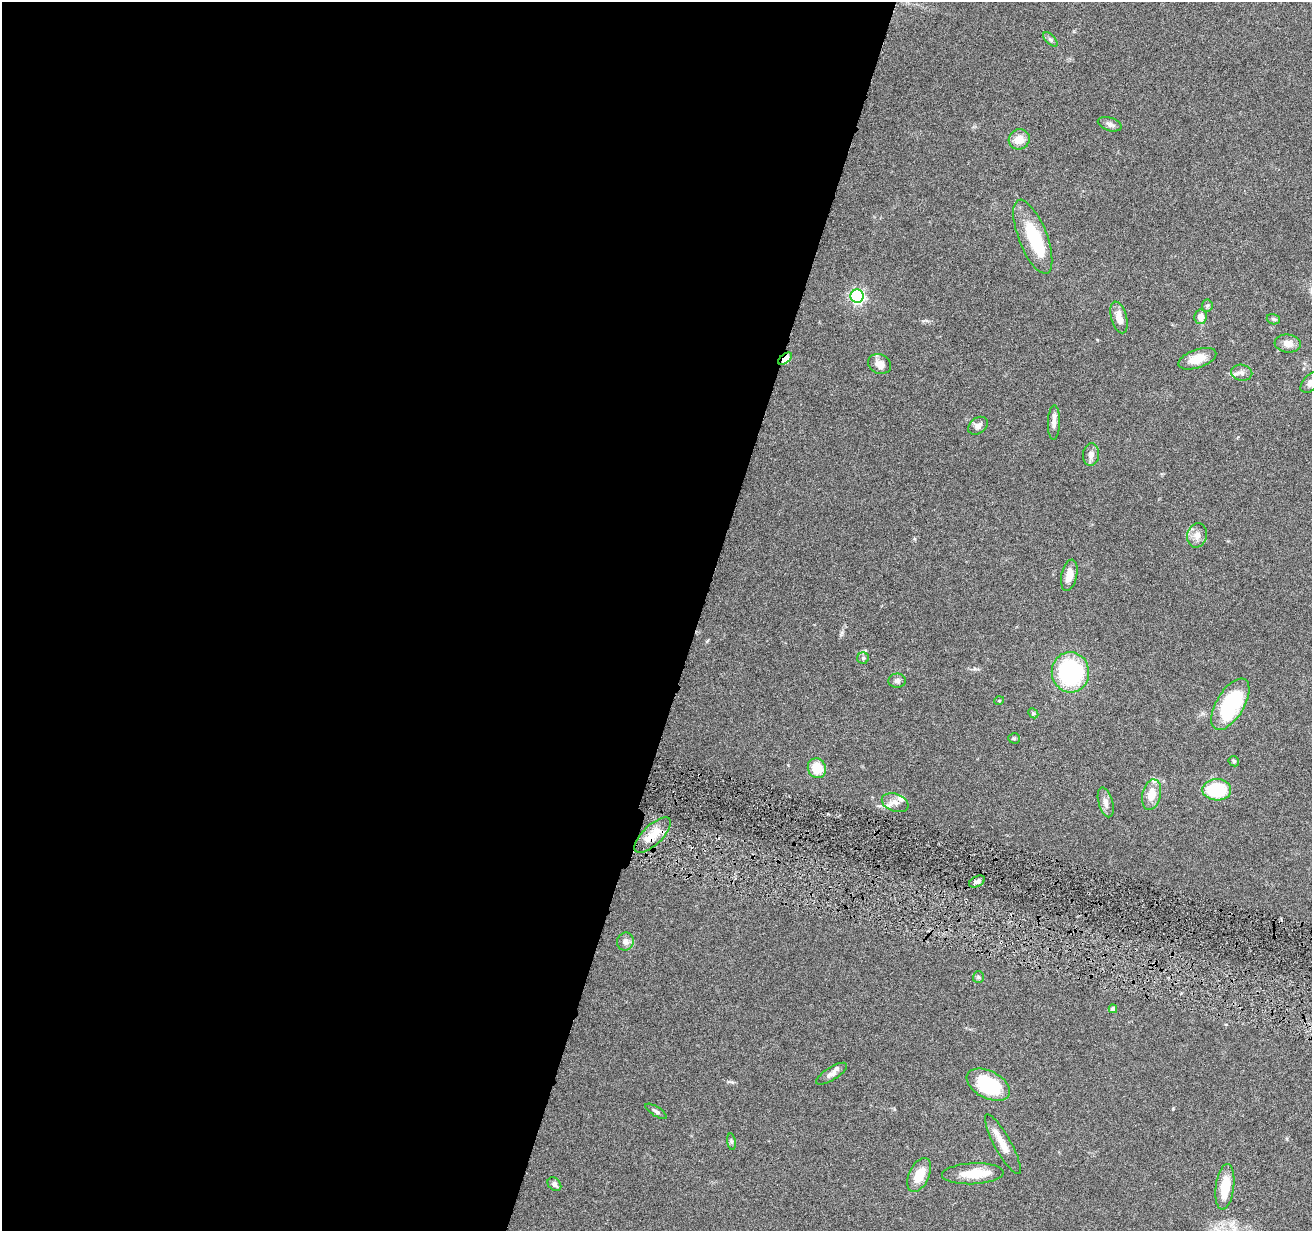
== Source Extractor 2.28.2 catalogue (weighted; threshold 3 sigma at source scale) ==
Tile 5 of 4 x 4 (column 1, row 2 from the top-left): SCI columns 3-1312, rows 2712-3940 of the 5244 x 5297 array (HDU 1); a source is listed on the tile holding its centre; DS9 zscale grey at full resolution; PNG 1314 x 1233 px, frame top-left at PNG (2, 2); each listed source drawn as its Kron ellipse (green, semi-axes under 4 px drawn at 4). Shown black and unused: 53% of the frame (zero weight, under 4 of 8 exposures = <1% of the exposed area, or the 3 px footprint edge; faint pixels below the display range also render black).
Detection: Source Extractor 2.28.2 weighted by HDU 2 'WHT'; one run over the whole footprint, this tile lists its part. Background 0.0595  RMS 0.0042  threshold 0.0172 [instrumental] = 3 sigma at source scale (4.09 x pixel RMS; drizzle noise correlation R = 1.36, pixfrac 0.8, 0.05/0.05 arcsec/px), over >= 5 px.
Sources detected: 51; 1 inside a brighter object's white glare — neither listed nor drawn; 3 inside a brighter listed object's ellipse — not listed separately; the other 47 listed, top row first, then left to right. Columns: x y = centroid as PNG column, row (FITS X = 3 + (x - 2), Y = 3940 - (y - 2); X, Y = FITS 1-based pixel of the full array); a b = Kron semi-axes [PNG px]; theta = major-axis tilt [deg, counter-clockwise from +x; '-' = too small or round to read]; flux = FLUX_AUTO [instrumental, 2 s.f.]
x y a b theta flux
1050 39 9 4 -45 0.85
1110 124 12 6 -17 1.5
1019 139 11 10 - 4.7
1033 237 39 14 -69 18
857 296 6 6 - 86
1207 306 6 5 - 0.78
1119 317 16 7 -74 3.7
1201 317 7 6 - 3.4
1273 319 7 5 -18 0.77
1288 343 13 9 -6 3.4
785 359 8 4 37 13
1197 359 20 9 19 6
880 364 12 9 -24 3
1242 373 11 8 -11 1.8
1311 382 13 7 45 2.4
1054 422 17 6 88 2.3
978 426 11 7 37 1.8
1091 455 11 8 85 2.1
1197 535 12 10 75 2.9
1069 575 16 7 78 4.5
863 658 6 6 - 0.73
1070 672 20 18 -84 42
897 681 8 7 - 1.2
999 701 5 3 - 0.35
1230 704 29 14 59 33
1033 713 6 4 -45 0.56
1014 738 5 5 - 0.54
1234 761 6 4 -48 0.58
817 768 10 9 - 8.5
1217 790 14 10 -1 20
1152 795 15 9 78 5.5
1106 802 15 7 -74 2.1
895 803 14 9 -20 3.1
653 835 23 10 44 6.6
977 882 8 5 26 1.2
625 941 9 8 - 2.2
978 977 6 5 - 0.66
1113 1009 4 4 - 1.9
832 1074 18 6 32 2
988 1085 23 13 -27 27
656 1111 12 4 -32 1.1
731 1142 8 4 -82 0.76
1003 1144 34 8 -61 5.5
973 1174 31 10 3 9.3
919 1175 18 10 65 7.6
554 1184 8 6 -46 1.2
1225 1187 23 9 83 10
Overlapping masked pixels (flux is a lower limit): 2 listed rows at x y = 785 359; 653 835
Isophote crosses this tile's border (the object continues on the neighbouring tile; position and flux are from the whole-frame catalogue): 1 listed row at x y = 1311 382
Unlisted compact peaks at least as high as the median listed source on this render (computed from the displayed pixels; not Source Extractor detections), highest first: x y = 1173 1109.